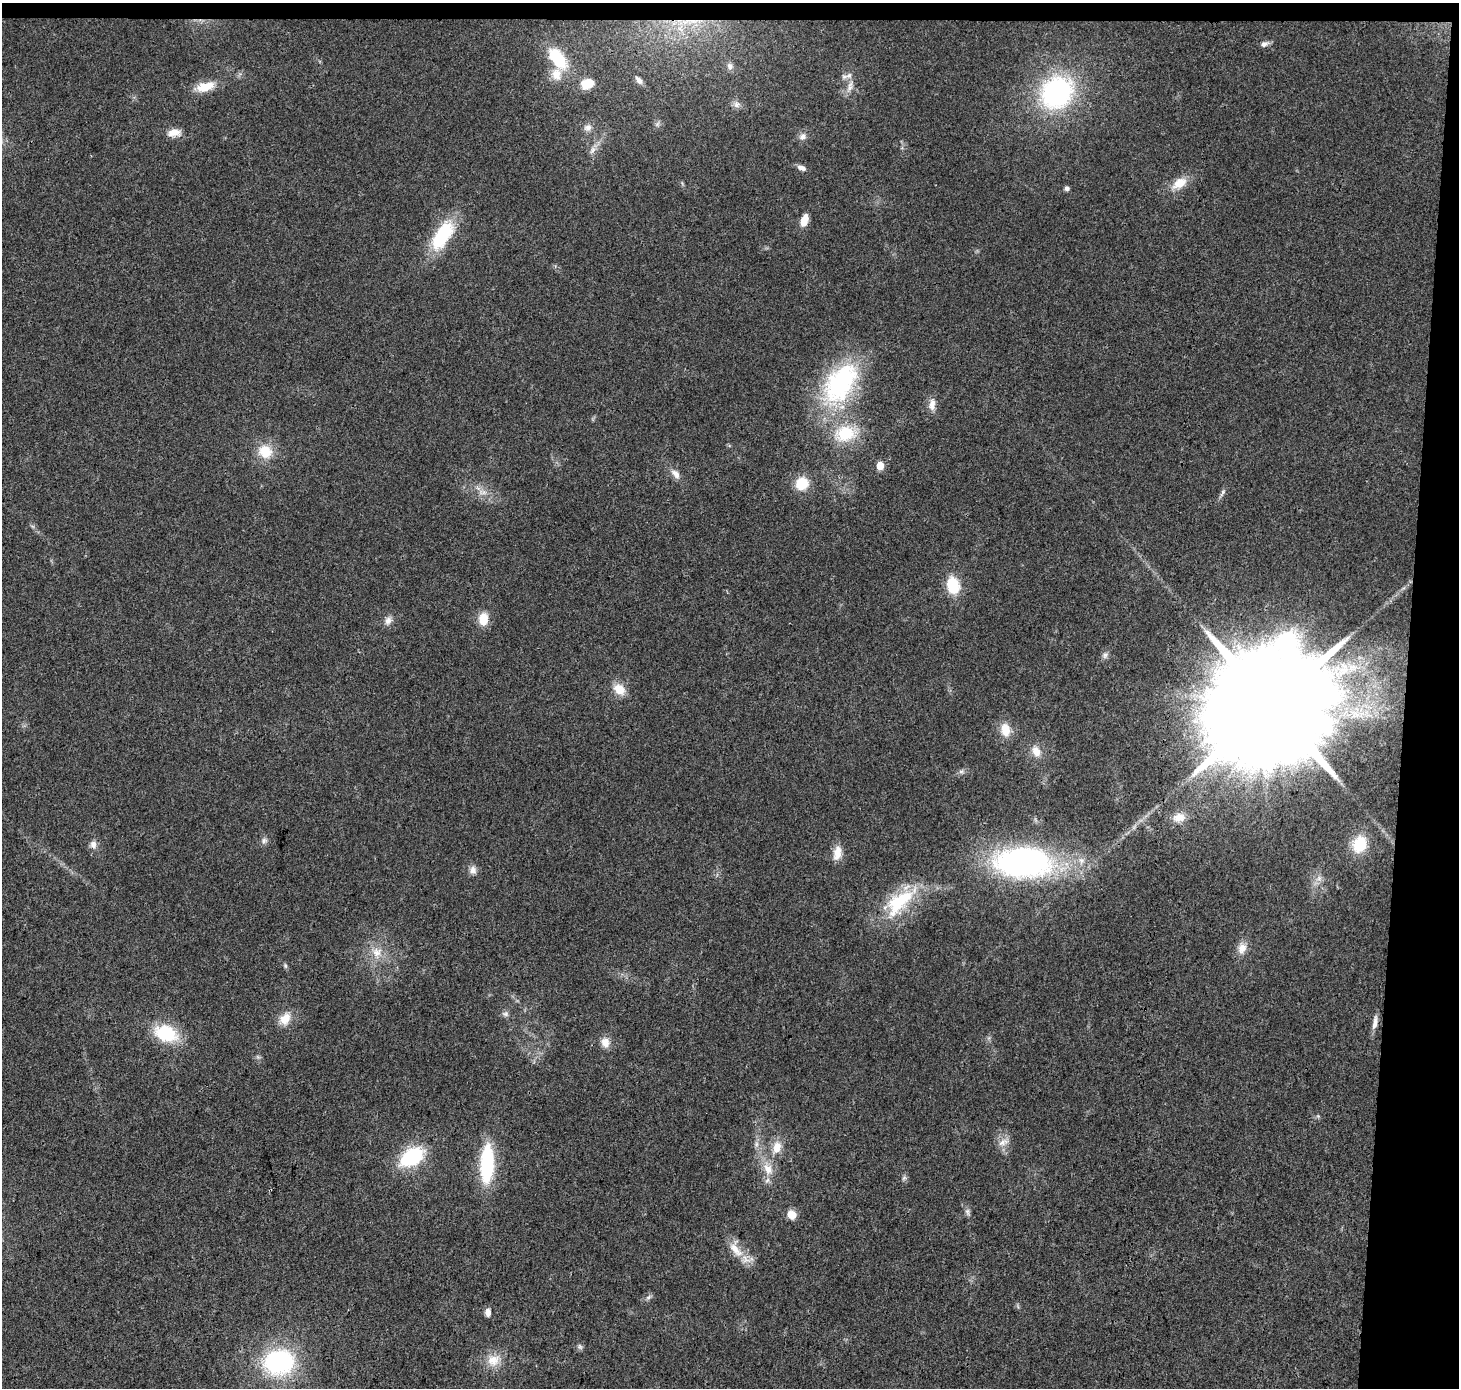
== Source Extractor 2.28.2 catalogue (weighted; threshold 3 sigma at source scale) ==
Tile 3 of 3 x 3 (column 3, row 1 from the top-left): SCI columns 2923-4379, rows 3010-4395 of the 4379 x 4623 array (HDU 1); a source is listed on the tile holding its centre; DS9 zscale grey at full resolution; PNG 1461 x 1390 px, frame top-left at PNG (2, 3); no overlay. Shown black and unused: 5% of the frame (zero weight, under 3 of 4 exposures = <1% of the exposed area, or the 3 px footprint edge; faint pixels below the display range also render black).
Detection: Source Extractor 2.28.2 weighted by HDU 2 'WHT'; one run over the whole footprint, this tile lists its part. Background 0.0348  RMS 0.0041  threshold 0.0185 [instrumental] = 3 sigma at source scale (4.5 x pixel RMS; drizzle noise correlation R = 1.50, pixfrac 1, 0.0396/0.0396 arcsec/px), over >= 5 px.
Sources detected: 72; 1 too faint to see at this stretch — not listed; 2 inside a brighter listed object's ellipse — not listed separately; the other 69 listed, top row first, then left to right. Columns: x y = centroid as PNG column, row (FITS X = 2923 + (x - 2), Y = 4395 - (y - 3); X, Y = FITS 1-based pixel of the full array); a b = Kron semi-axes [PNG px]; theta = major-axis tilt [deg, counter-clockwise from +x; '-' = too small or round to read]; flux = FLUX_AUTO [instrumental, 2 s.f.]
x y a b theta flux
1264 44 11 6 21 1.7
557 58 28 14 -52 18
730 66 10 7 -73 1.5
849 75 8 8 - 1.7
639 80 10 5 -50 1.8
587 84 16 11 18 7.2
205 87 23 11 15 8
850 88 13 7 60 2.4
1057 93 30 26 46 74
737 104 10 10 - 2
657 124 7 5 46 0.96
588 128 11 10 - 2.5
174 133 15 9 9 4.2
802 136 10 9 - 2.1
592 150 12 7 61 2.2
801 168 10 6 -23 2.2
1179 183 20 12 31 7
1067 188 6 5 - 1.2
804 220 14 8 73 4.8
442 235 34 16 58 27
840 384 64 36 56 61
932 404 16 8 86 3.2
845 433 30 20 11 19
265 451 15 14 - 10
880 466 5 5 - 9.8
676 474 15 8 -48 3
802 483 13 12 - 11
1222 493 12 5 61 1.3
953 585 16 12 -77 14
483 619 12 9 84 8.2
388 621 12 9 67 2.4
1105 655 9 7 49 1.4
619 689 16 12 -41 5.9
1271 704 40 26 81 23000
1005 730 17 12 -83 6.6
1036 751 15 11 -64 4.5
961 772 9 4 -8 1
1179 817 17 11 6 4.9
264 841 9 8 - 1.4
1359 844 20 15 72 12
93 845 11 9 -79 2.3
837 853 19 10 81 5.2
1023 862 57 29 -1 130
473 870 10 9 - 2.3
1319 878 7 4 72 1.2
899 902 53 23 44 27
1242 948 15 11 75 4.1
377 952 15 14 - 6.3
285 966 7 5 -70 0.75
505 1014 10 7 -3 1.4
285 1019 17 12 60 6.1
1375 1023 20 6 81 2.8
166 1033 24 16 -21 22
605 1042 13 11 -66 3.7
258 1057 6 5 - 0.78
1003 1142 16 8 23 3.2
777 1147 17 10 74 5.9
412 1157 18 11 33 42
487 1164 37 12 88 35
768 1169 19 13 -59 6.6
904 1178 8 4 45 0.88
967 1212 11 6 -85 1.3
791 1215 10 9 - 4.3
735 1249 27 10 -47 7.5
649 1297 9 5 27 1.1
488 1312 9 6 -87 2.6
580 1346 7 5 -45 0.94
493 1360 20 16 32 7.3
279 1362 26 21 12 63